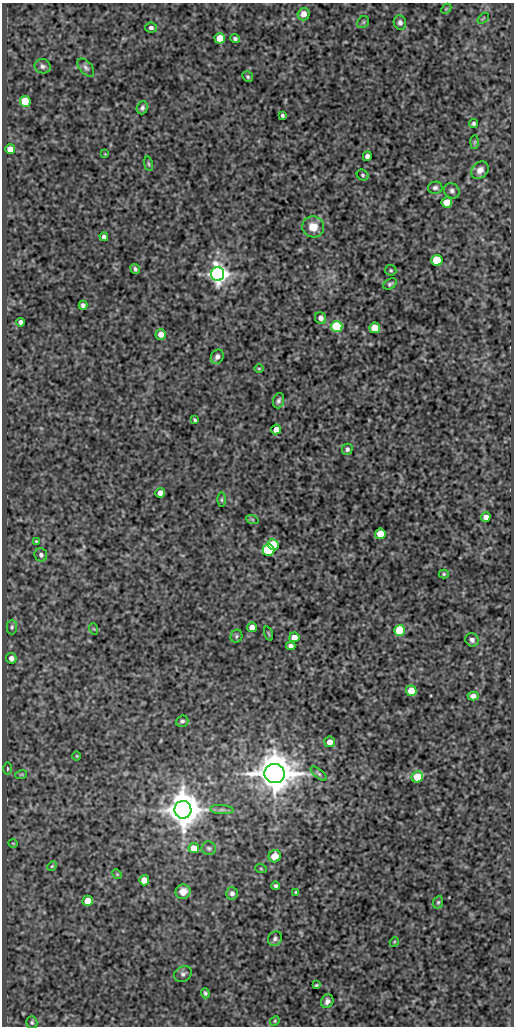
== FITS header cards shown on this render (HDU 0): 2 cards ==
NAXIS1  =                  512
NAXIS2  =                 1024

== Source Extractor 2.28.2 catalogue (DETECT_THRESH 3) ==
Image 512 x 1024 px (HDU 0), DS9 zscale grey, 1 PNG px = 1 image px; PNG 516 x 1028 px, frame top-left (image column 1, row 1024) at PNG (2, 3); each listed source drawn as its Kron ellipse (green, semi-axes under 4 px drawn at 4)
Background 82.7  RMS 0.55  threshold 1.64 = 3 sigma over >= 5 px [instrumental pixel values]
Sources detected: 98; all 98 listed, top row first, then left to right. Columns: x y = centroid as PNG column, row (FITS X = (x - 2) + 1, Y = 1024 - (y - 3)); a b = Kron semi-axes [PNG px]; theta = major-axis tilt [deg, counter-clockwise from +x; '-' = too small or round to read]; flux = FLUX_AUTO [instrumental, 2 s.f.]
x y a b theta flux
446 9 6 4 43 47
304 14 6 6 - 320
483 18 6 2 45 28
363 22 6 5 - 57
400 23 7 6 - 110
151 28 6 5 - 100
220 38 5 5 - 960
235 39 5 4 - 93
42 66 8 7 - 120
86 67 11 6 -48 120
248 77 6 5 - 67
25 101 5 5 - 1200
142 108 7 5 70 110
282 115 4 3 - 70
474 123 4 4 - 72
475 142 7 4 89 57
10 149 5 5 - 540
105 154 3 3 - 28
367 156 5 4 - 190
148 164 7 3 -81 51
480 170 10 7 49 260
363 175 6 5 - 66
435 188 7 6 - 110
452 191 8 7 - 120
447 202 5 5 - 960
313 227 11 10 - 490
104 237 4 4 - 110
437 260 5 5 - 1600
135 269 5 4 - 85
391 270 6 5 - 58
218 274 7 6 - 24000
390 284 7 4 30 72
83 305 4 4 - 120
321 318 6 5 - 200
21 322 4 4 - 140
337 326 5 5 - 3800
375 328 5 5 - 800
161 334 5 5 - 270
217 357 7 6 - 130
259 369 4 3 - 32
278 401 8 5 71 100
195 420 4 3 - 51
276 429 5 5 - 280
347 449 6 5 - 96
160 493 5 5 - 290
222 500 7 3 90 49
486 517 5 4 - 190
252 519 6 4 -19 52
380 534 5 5 - 900
36 541 3 3 - 33
273 545 5 5 - 1200
268 550 6 6 - 4400
41 555 7 6 - 140
444 574 5 4 - 50
12 627 7 5 89 76
252 627 5 5 - 260
94 629 6 3 -70 37
400 630 5 5 - 2800
268 634 7 3 -71 36
236 636 7 5 69 63
294 637 5 4 - 380
472 640 7 6 - 150
291 646 4 4 - 140
11 658 5 5 - 230
411 691 5 5 - 1000
473 696 5 4 - 190
182 721 6 5 - 98
330 742 5 5 - 320
77 756 5 3 - 32
7 769 6 3 -90 50
275 774 10 9 - 110000
319 774 10 4 -40 73
21 775 6 3 19 38
417 777 6 5 - 1000
183 810 9 8 - 93000
222 810 12 4 -4 120
13 843 4 3 - 27
194 848 5 5 - 670
209 848 7 7 - 87
275 856 6 6 - 480
52 866 5 4 - 46
261 869 6 3 -20 38
117 874 5 4 - 41
144 880 5 5 - 780
276 886 4 4 - 75
183 892 7 7 - 400
296 892 4 3 - 50
232 893 6 6 - 140
88 901 5 5 - 720
438 902 6 5 - 64
275 939 7 6 - 120
394 942 5 4 - 35
183 974 9 7 29 120
316 985 4 3 - 45
205 993 5 4 - 62
327 1001 7 6 - 140
275 1021 5 4 - 43
32 1022 6 5 - 67

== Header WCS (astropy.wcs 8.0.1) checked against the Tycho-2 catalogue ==
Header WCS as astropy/WCSLIB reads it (CRVAL/CRPIX/CD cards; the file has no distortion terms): RA---SIN/DEC--SIN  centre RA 01:00:55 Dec -00:48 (15.23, -0.80 deg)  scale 1 arcsec/px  FOV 8.5' x 17.1'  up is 0 deg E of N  parity normal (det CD < 0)
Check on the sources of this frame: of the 60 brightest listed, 3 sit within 1.5 arcsec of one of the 3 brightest Tycho-2 stars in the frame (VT <= 11.43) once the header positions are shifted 0.32 arcsec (0.29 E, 0.13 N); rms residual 0.23 arcsec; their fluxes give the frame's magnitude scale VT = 22.38 - 2.5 log10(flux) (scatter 0.31 mag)
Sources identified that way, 3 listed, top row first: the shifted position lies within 1.5 arcsec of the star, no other Tycho-2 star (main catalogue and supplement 1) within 3.0 arcsec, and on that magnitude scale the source's flux lands within +1.5 / -3 mag of the star's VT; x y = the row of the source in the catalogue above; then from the Tycho-2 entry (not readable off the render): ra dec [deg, ICRS J2000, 3 dp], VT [Tycho-2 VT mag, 2 dp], TYC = Tycho-2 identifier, HIP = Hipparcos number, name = IAU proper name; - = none
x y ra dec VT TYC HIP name
218 274 15.239 -0.730 11.43 4681-617-1 - -
275 774 15.223 -0.869 9.25 4681-736-1 - -
183 810 15.249 -0.879 10.27 4681-925-1 - -